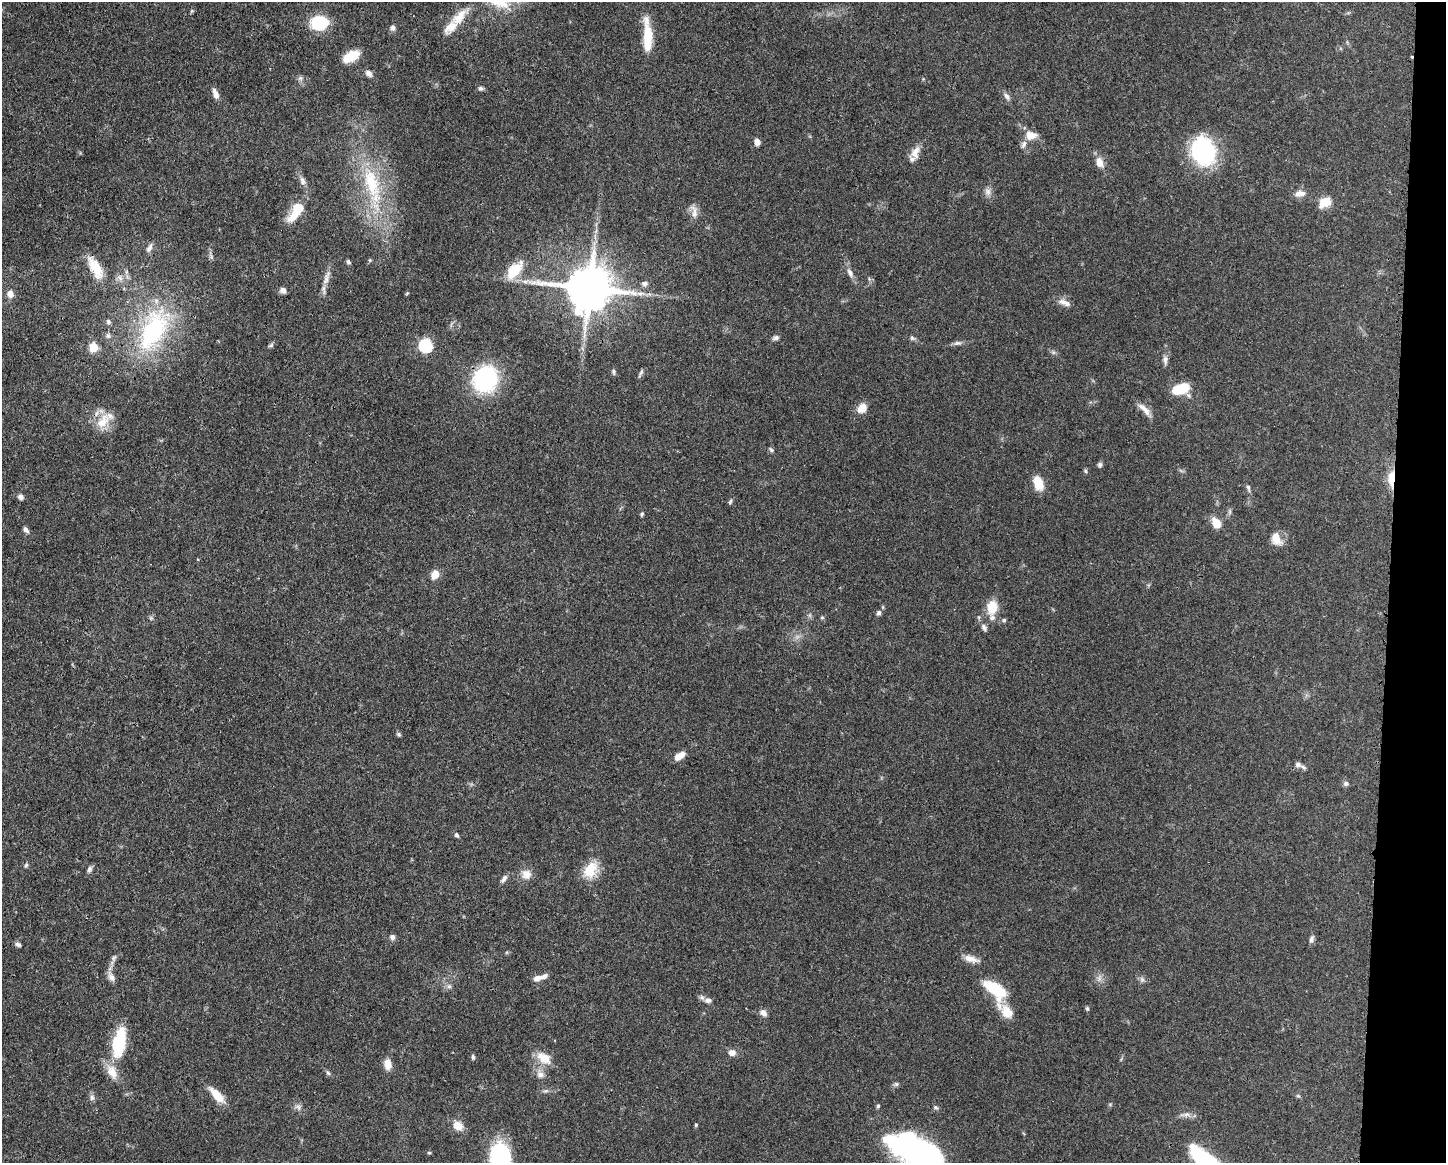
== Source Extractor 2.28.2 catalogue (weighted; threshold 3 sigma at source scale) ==
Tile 6 of 3 x 4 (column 3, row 2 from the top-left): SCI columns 3005-4448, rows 2324-3484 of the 4676 x 4645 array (HDU 1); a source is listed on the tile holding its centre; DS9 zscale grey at full resolution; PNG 1448 x 1165 px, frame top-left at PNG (2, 2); no overlay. Shown black and unused: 4% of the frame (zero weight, under 3 of 4 exposures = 1% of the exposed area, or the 3 px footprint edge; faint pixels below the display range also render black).
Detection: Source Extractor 2.28.2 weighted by HDU 2 'WHT'; one run over the whole footprint, this tile lists its part. Background 0.0544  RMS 0.0032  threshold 0.0145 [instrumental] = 3 sigma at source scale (4.5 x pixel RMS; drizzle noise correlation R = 1.50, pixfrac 1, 0.05/0.05 arcsec/px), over >= 5 px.
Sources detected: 127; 1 too faint to see at this stretch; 1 inside a brighter object's white glare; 1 cosmic-ray / hot-pixel residue — not listed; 5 inside a brighter listed object's ellipse — not listed separately; the other 119 listed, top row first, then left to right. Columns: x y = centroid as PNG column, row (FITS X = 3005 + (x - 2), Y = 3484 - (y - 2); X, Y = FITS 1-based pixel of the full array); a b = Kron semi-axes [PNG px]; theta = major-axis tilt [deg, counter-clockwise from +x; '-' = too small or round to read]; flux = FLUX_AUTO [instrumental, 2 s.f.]
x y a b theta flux
459 17 31 12 46 6.2
319 23 14 11 4 16
393 28 7 6 - 0.98
647 36 35 9 -88 11
351 56 18 9 25 6.8
369 73 10 7 -43 1.4
300 78 7 6 - 0.8
481 88 7 5 -20 0.7
215 94 12 6 -68 2
1007 96 11 7 -55 1.3
1031 135 15 11 -6 3.5
757 142 6 5 - 2.3
915 152 18 10 72 3.2
1203 152 26 22 -70 39
1099 162 11 7 -69 3.4
302 181 12 7 -71 1.5
371 183 55 20 -72 26
988 192 11 9 -90 1.6
1300 193 16 8 7 2.1
1325 202 17 12 32 4.2
694 212 19 8 -76 2.4
295 214 24 10 55 7
149 248 13 6 62 1.3
370 260 5 5 - 0.37
348 262 5 4 - 0.66
95 268 29 11 -61 6.8
514 270 28 14 49 7.4
850 273 12 7 -61 1.7
120 278 10 6 -52 1.3
326 278 23 6 72 2.5
525 281 7 4 0 0.83
644 284 8 7 - 1.1
589 288 15 14 - 1200
283 290 7 6 - 1.5
407 293 5 4 - 0.34
10 294 9 8 - 1.8
1064 303 18 7 -21 2.1
108 322 7 6 - 0.75
153 330 67 34 65 41
108 336 7 5 -68 0.79
776 338 9 6 17 0.89
912 338 8 6 -44 0.75
958 343 11 6 5 1.1
271 345 8 5 20 0.62
426 345 7 7 - 33
93 347 6 6 - 11
1165 360 13 6 90 1.3
614 372 8 4 -77 0.6
641 373 12 4 64 0.71
485 379 22 19 60 41
1181 389 16 9 19 10
862 408 11 9 49 3.8
1145 410 24 7 -46 2.6
103 422 26 13 52 6.2
771 450 7 4 -45 0.61
1100 465 7 5 76 0.77
1086 471 6 4 -88 0.47
1391 478 22 8 86 5.3
1038 483 13 8 -71 7
1248 488 10 5 -75 0.81
21 497 6 6 - 1.3
730 501 7 4 63 0.54
642 514 6 4 72 0.47
1216 523 11 8 -59 4.9
26 530 9 5 -51 1
1276 539 15 10 -67 4.2
435 575 9 7 61 3.5
992 607 16 12 87 6.4
879 613 7 6 - 0.92
822 617 6 4 0 0.38
151 618 6 5 - 0.54
1004 620 5 5 - 0.49
984 627 10 6 -58 1.2
398 734 6 5 - 0.57
680 756 13 7 33 3.1
1298 764 10 7 -20 1.4
1346 784 7 7 - 0.84
457 835 6 5 - 0.63
26 865 6 5 - 0.53
89 869 8 6 67 0.95
590 870 21 16 52 7.3
526 874 14 13 - 2.9
504 878 11 6 58 1.1
392 937 7 6 - 1.1
1311 939 10 5 70 1
18 944 8 5 -26 0.77
113 958 9 6 75 0.96
971 959 21 8 -16 2.7
111 977 12 8 -62 1.7
540 978 17 5 18 2.5
1099 978 11 6 66 1.3
1142 979 6 6 - 0.82
449 986 6 6 - 0.77
995 990 26 13 -45 16
708 1000 10 6 7 1.2
1087 1008 6 5 - 0.46
1007 1012 20 12 -48 5.5
763 1013 9 7 -46 1.6
119 1043 28 11 80 22
732 1053 9 8 - 1.9
473 1057 6 4 -87 0.62
544 1058 21 13 -33 5.2
388 1064 10 7 -87 3.7
112 1072 21 12 -64 4.8
328 1073 8 4 -53 0.62
540 1074 12 9 -71 2.3
896 1084 6 6 - 0.63
217 1095 21 8 -46 5.8
1298 1096 6 4 -18 0.43
92 1098 8 6 89 0.93
878 1106 5 4 - 0.49
298 1107 10 6 -61 1.2
936 1107 7 5 -36 0.61
1186 1115 18 5 5 1.5
696 1125 5 4 - 0.35
458 1126 10 8 -31 4.1
916 1151 54 26 -25 78
429 1153 5 4 - 0.36
500 1158 28 18 -89 38
Overlapping masked pixels (flux is a lower limit): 3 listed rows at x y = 153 330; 485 379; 1391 478
Isophote crosses this tile's border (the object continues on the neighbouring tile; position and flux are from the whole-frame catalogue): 2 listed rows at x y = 916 1151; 500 1158